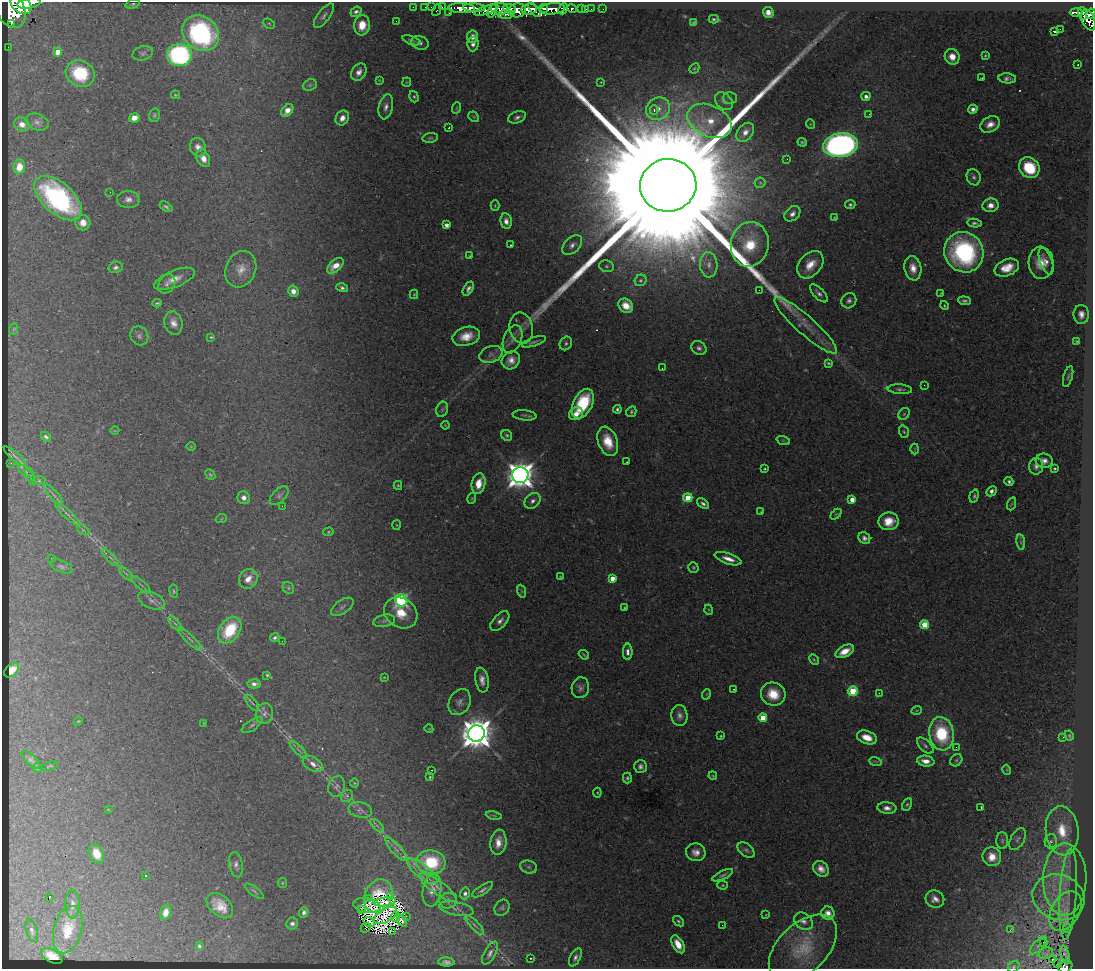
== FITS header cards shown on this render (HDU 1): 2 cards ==
NAXIS1  =                 1091
NAXIS2  =                  967

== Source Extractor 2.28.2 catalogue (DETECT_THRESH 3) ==
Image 1091 x 967 px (HDU 1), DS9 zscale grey, 1 PNG px = 1 image px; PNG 1095 x 971 px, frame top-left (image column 1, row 967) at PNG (2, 2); each listed source drawn as its Kron ellipse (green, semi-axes under 4 px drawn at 4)
Background 1.12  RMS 0.044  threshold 0.132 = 3 sigma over >= 5 px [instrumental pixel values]
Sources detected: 383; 6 with non-positive FLUX_AUTO (blend fragments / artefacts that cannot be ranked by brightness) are neither listed nor drawn; the other 377 listed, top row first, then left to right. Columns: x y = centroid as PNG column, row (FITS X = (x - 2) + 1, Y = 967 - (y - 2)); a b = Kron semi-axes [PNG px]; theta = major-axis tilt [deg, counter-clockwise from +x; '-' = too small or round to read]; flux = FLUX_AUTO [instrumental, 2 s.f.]
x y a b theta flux
29 3 11 5 8 3500
133 4 7 4 17 4.7
21 5 12 8 -37 5900
413 7 2 2 - 15
425 7 2 2 - 15
431 7 2 2 - 22
442 7 2 2 - 16
462 8 13 5 -3 3000
474 8 11 3 -3 1700
509 8 6 3 -6 680
543 8 5 3 - 690
10 9 20 14 -61 11000
499 9 9 6 -2 730
529 9 7 5 6 2800
552 9 13 5 5 2500
563 9 5 4 - 350
572 9 5 3 - 230
581 9 2 2 - 15
586 9 3 2 - 22
591 9 2 2 - 12
603 9 2 2 - 8.6
437 10 6 3 63 110
486 10 12 4 18 800
517 10 9 7 12 1800
534 10 9 3 -52 1300
492 11 7 3 70 780
356 12 6 5 - 9.5
768 12 5 5 - 20
1076 12 6 3 -2 370
449 13 2 2 - 11
506 14 7 4 4 300
1083 14 6 3 -72 270
1091 14 5 4 - 610
324 16 14 6 53 13
714 19 5 3 - 5.6
1088 20 11 6 -67 820
396 21 3 2 - 2.4
693 23 4 3 - 5.1
11 24 3 3 - 390
269 24 6 4 -32 4.5
362 25 10 8 83 49
1060 29 2 2 - 2200
1054 32 3 3 - 36
201 33 20 16 -40 540
472 37 6 5 - 24
411 40 9 3 -19 5.5
420 43 9 6 -19 9.8
473 44 7 6 - 12
8 47 2 2 - 11
58 52 4 4 - 49
143 53 10 7 17 9.9
179 55 12 11 - 620
985 55 3 2 - 3.3
952 57 8 7 - 34
1078 65 2 2 - 2.1
694 68 5 4 - 4
359 72 9 7 59 21
80 73 15 12 -28 210
982 78 3 2 - 2.6
1007 78 9 5 -5 11
379 80 4 2 - 2.6
407 82 4 4 - 2.9
601 82 4 3 - 2.7
310 85 7 5 21 5.3
175 95 4 3 - 3.2
866 96 4 4 - 13
414 97 6 4 -71 4.4
730 98 7 6 - 6.6
724 101 10 7 -43 15
386 107 13 7 78 18
456 108 6 3 71 3.2
658 109 12 11 - 41
973 109 5 4 - 13
287 110 7 5 51 27
654 110 5 3 - 11
869 114 3 3 - 2.7
154 115 7 5 75 6.1
474 117 6 4 -43 3.7
517 117 9 6 20 11
134 118 5 4 - 29
342 118 8 6 58 21
709 121 23 15 -25 93
37 122 12 8 -19 13
22 124 8 6 -30 18
810 124 5 3 - 2.5
990 124 10 7 29 26
449 128 3 2 - 7.1
745 132 10 7 51 23
430 138 8 5 9 5.2
802 142 5 4 - 4.7
840 145 17 12 8 1800
198 147 9 7 -69 19
203 158 9 6 -64 23
787 159 3 2 - 4.3
19 167 7 5 83 37
1029 168 11 9 -48 140
974 177 8 7 - 9.7
760 183 5 5 - 4.6
668 185 28 26 7 480000
110 192 2 2 - 41
58 198 29 15 -41 550
128 199 11 8 0 19
850 205 5 4 - 5.7
990 205 8 7 - 24
495 206 5 4 - 3.2
166 207 7 4 -33 6.8
792 214 9 6 42 16
834 217 3 2 - 2.1
506 221 8 5 -81 18
83 223 8 7 - 29
974 223 7 4 -8 7.4
447 225 4 3 - 16
750 244 22 19 80 160
510 245 3 3 - 6.6
572 245 12 7 44 17
964 252 20 19 - 470
470 256 3 3 - 2.6
1046 261 14 6 -70 18
1041 263 16 12 -86 56
709 265 13 8 -87 24
810 265 15 11 50 51
335 266 10 5 42 48
606 266 7 5 -14 7.2
115 267 7 5 14 9.1
913 268 12 8 -80 34
1007 268 13 8 22 49
241 269 19 15 67 42
174 279 21 8 21 37
641 280 6 5 - 5.7
167 284 10 8 59 14
342 288 6 4 -17 8.2
468 289 8 4 58 11
759 290 3 2 - 2.8
293 291 5 5 - 23
819 293 11 5 -46 11
941 293 4 2 - 2.3
414 294 5 4 - 3.1
849 301 8 7 - 11
965 301 6 4 -5 7.7
157 303 4 2 - 4.1
626 306 8 6 -39 44
944 306 4 4 - 3.3
1081 314 9 7 90 21
173 323 12 8 -74 25
806 325 41 9 -42 56
521 328 15 11 -78 22
14 329 6 3 70 3.1
139 336 10 8 -56 12
466 336 14 9 15 48
211 337 3 3 - 3
512 339 15 9 68 20
1077 341 3 2 - 3.3
534 342 12 3 19 7.7
566 343 7 5 59 6.9
699 348 8 6 -35 10
491 354 12 8 20 16
511 360 10 8 45 24
828 363 4 3 - 4.3
662 368 2 2 - 3.9
1068 377 11 4 74 5.9
924 385 3 2 - 3.7
900 389 12 4 -4 8.9
583 404 16 9 63 180
442 409 8 5 70 6.9
617 409 4 4 - 5.8
631 412 5 5 - 5.3
576 414 7 6 - 29
904 414 6 5 - 4.8
524 415 12 5 -6 7.3
445 425 4 3 - 2.4
115 431 4 3 - 2.5
904 432 6 4 -71 4.6
507 435 6 5 - 5.6
46 437 6 4 -42 7.3
783 440 7 4 -19 4.2
608 441 15 9 -70 70
191 446 5 3 - 2.4
915 449 5 3 - 2.7
15 456 14 3 -39 7.2
1044 461 8 7 - 19
627 462 3 2 - 2.1
11 463 2 2 - 21
1036 466 8 7 - 14
1055 468 4 3 - 3.8
765 469 3 3 - 3.4
25 471 9 4 -36 7.6
210 475 6 4 -48 4.4
520 475 8 8 - 4700
31 476 9 3 -69 6
39 481 6 4 -1 5.3
1009 481 5 4 - 7.2
479 484 10 6 77 49
398 485 4 4 - 3.2
991 491 5 4 - 11
54 495 13 2 -49 7.1
279 496 11 6 44 9.7
974 496 7 4 75 5.4
244 498 6 6 - 18
472 498 6 3 72 3.1
688 498 4 4 - 100
852 500 4 4 - 36
533 501 9 7 40 14
703 503 7 4 -38 9
1011 504 7 4 70 4.4
282 506 2 2 - 39
761 512 3 2 - 2.4
67 514 15 3 -41 12
836 514 6 4 44 3.7
221 519 5 3 - 2.7
889 521 10 9 - 49
397 525 5 3 - 2.5
83 530 7 3 -36 4.8
329 532 5 4 - 3.4
864 538 6 5 - 11
1021 542 8 4 -82 5.4
110 557 11 4 -46 8.8
51 558 3 2 - 3.7
728 559 14 5 -18 27
61 566 12 6 -22 9.5
693 567 5 5 - 4.4
126 574 8 3 -44 6.1
560 576 4 2 - 2.3
612 578 4 4 - 51
248 579 10 9 - 28
141 585 12 2 -41 5.2
288 588 6 5 - 6
174 591 7 3 -81 4
521 591 6 4 -71 4.3
152 600 14 8 -23 16
401 601 6 6 - 630
342 607 13 6 35 11
624 608 3 3 - 3
709 610 5 3 - 2.6
401 613 17 14 -36 72
384 621 11 6 13 11
500 621 12 6 47 16
175 624 9 3 -49 6.5
924 624 4 4 - 130
230 630 15 10 55 160
275 638 5 4 - 6.2
190 639 16 3 -44 10
282 641 3 2 - 2.3
845 651 10 5 28 42
628 652 8 5 -90 12
584 655 5 2 - 3.6
814 660 6 3 -62 4
12 670 9 5 44 26
267 675 3 3 - 3.5
384 677 3 2 - 2.3
482 680 12 6 -80 22
254 684 7 4 -2 11
580 688 10 8 76 13
734 689 3 2 - 3.5
853 691 5 5 - 200
879 693 2 2 - 6.6
707 694 5 3 - 2.3
773 694 12 11 - 75
460 702 14 10 62 21
252 703 9 3 -52 6.6
917 710 5 3 - 3.1
264 714 10 8 73 16
679 715 10 8 -85 16
763 717 4 4 - 83
78 721 4 3 - 2.8
203 723 4 2 - 1.9
252 725 12 5 34 8.9
429 729 4 3 - 2.3
476 733 8 8 - 7300
941 734 17 12 -81 220
1069 735 5 4 - 4.3
721 736 3 3 - 3.3
867 737 10 6 -20 48
1063 737 3 2 - 5.9
925 746 10 5 -43 11
956 747 3 2 - 3.4
298 750 11 3 -45 7.4
31 760 12 5 -42 9.4
956 760 7 5 45 6.7
875 761 6 3 -19 3.6
926 761 9 5 -10 30
313 764 11 6 -30 22
50 766 8 3 17 3.4
640 766 6 6 - 11
37 768 5 5 - 4.2
432 770 3 2 - 12
1007 770 5 3 - 2.5
713 776 4 3 - 2.8
430 777 4 3 - 3
627 778 5 4 - 6.3
354 783 4 3 - 2.6
337 786 10 8 70 11
597 793 5 4 - 3.5
347 796 6 5 - 6.8
907 804 6 4 61 5
981 807 3 2 - 2.5
887 808 9 5 -4 18
108 809 4 3 - 2
360 810 12 7 -13 13
494 815 8 4 -9 5.2
377 826 8 3 -45 5.9
1062 831 25 16 -84 110
1018 839 12 7 60 11
1002 841 8 6 -89 7.6
1051 841 7 6 - 8.5
498 842 13 8 83 37
396 849 14 5 -48 16
746 850 10 6 -39 8.4
696 852 9 9 - 24
96 854 10 7 -65 46
992 857 9 9 - 41
431 862 14 12 -6 180
236 865 13 7 -79 13
529 867 8 6 -16 8
821 869 8 7 - 24
422 871 18 7 -39 32
723 875 11 4 25 8.9
146 876 3 2 - 4.5
1065 879 36 21 89 160
282 883 5 4 - 3.7
723 885 5 4 - 3.3
438 888 22 6 -35 26
432 890 16 9 81 25
483 890 12 4 33 10
254 891 11 3 -36 6.3
465 894 6 4 76 8.7
1068 894 45 8 86 35
378 896 17 13 64 58
391 896 4 3 - 11
1058 897 26 22 -22 120
49 898 3 2 - 28
369 898 3 2 - 3.9
935 899 9 8 - 20
448 901 9 7 13 10
385 902 11 3 8 3.9
72 904 14 7 -89 17
367 905 14 7 -10 10
220 906 15 10 -41 48
502 908 8 7 - 7.9
361 909 4 2 - 2.9
456 909 17 6 -12 13
1066 911 21 14 60 38
166 912 7 5 75 28
304 912 5 4 - 11
828 913 6 6 - 20
386 915 12 6 31 1.3
766 915 3 2 - 2.1
406 916 3 2 - 4.8
395 917 5 4 - 6
402 921 7 4 -56 6.7
678 921 6 4 -40 5.2
803 921 10 7 -37 17
369 922 6 4 -35 6.6
292 924 6 6 - 11
475 925 13 4 -46 12
722 925 2 2 - 14
366 928 5 3 - 2.6
1067 928 4 3 - 4.2
32 930 11 5 -74 9.6
68 930 24 14 75 66
1010 930 4 2 - 6
393 931 2 2 - 75
1044 942 3 2 - 25
678 944 10 5 -61 41
199 946 4 3 - 5.6
1038 946 11 5 48 10
803 948 41 24 43 130
490 953 12 5 61 14
1046 953 7 5 24 11
1065 955 9 2 -71 6.8
52 956 11 6 -28 26
575 957 10 5 63 11
530 958 3 2 - 7.7
1052 960 4 3 - 6.8
446 962 8 4 -2 11
1058 963 3 2 - 3.2
1065 966 7 5 31 210
1014 967 6 5 - 4.8
At the frame edge (FLAGS 8, measured only in part): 5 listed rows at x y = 29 3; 10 9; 1091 14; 1065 966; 1014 967
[6 non-positive-flux detections neither listed nor drawn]